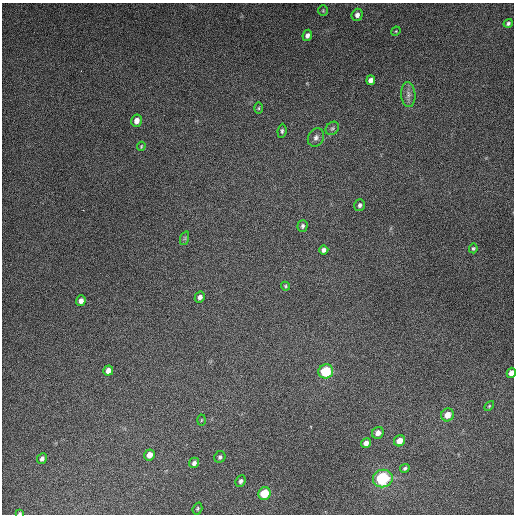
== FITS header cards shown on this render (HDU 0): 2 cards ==
NAXIS1  =                  512
NAXIS2  =                  512

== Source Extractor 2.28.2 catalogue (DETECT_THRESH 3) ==
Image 512 x 512 px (HDU 0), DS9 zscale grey, 1 PNG px = 1 image px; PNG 516 x 516 px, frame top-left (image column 1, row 512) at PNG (2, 3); each listed source drawn as its Kron ellipse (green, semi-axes under 4 px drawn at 4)
Background 5140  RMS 320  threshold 951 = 3 sigma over >= 5 px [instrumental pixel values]
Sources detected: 40; all 40 listed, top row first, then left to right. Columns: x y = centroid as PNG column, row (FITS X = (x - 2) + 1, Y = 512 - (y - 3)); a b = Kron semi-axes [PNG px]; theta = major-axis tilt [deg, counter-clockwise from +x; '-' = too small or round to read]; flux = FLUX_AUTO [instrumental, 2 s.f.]
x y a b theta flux
323 11 5 5 - 2.6e+04
357 15 6 5 - 8.4e+04
508 23 5 4 - 4.0e+04
396 31 5 3 - 2.0e+04
307 35 6 4 64 7.1e+04
371 80 5 4 - 1.1e+05
408 94 12 7 -86 1.1e+05
259 108 5 3 - 2.5e+04
136 121 6 5 - 1.4e+05
332 128 7 6 - 5.0e+04
282 131 7 4 84 3.9e+04
316 137 9 7 62 8.6e+04
141 146 4 3 - 2.4e+04
360 205 6 5 - 5.0e+04
303 226 6 5 - 4.9e+04
185 238 7 4 72 3.6e+04
473 248 5 4 - 3.1e+04
324 250 5 4 - 7.4e+04
286 286 4 3 - 2.6e+04
200 297 6 5 - 7.8e+04
81 301 5 4 - 9.6e+04
108 370 5 5 - 1.3e+05
326 371 7 7 - 9.6e+05
511 373 5 4 - 1.3e+05
489 406 6 3 46 2.3e+04
447 415 7 6 - 1.8e+05
201 420 5 3 - 1.9e+04
378 433 6 5 - 1.1e+05
399 441 6 5 - 2.0e+05
366 443 5 4 - 1.1e+05
149 455 5 5 - 1.6e+05
220 457 6 5 - 4.6e+04
42 459 5 5 - 5.7e+04
194 463 5 5 - 5.6e+04
405 468 5 4 - 4.1e+04
383 479 10 8 16 1.5e+06
241 481 6 5 - 5.4e+04
264 494 6 6 - 6.1e+05
197 509 6 4 71 3.2e+04
20 513 3 2 - 2.5e+04
At the frame edge (FLAGS 8, measured only in part): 2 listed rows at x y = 511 373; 20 513